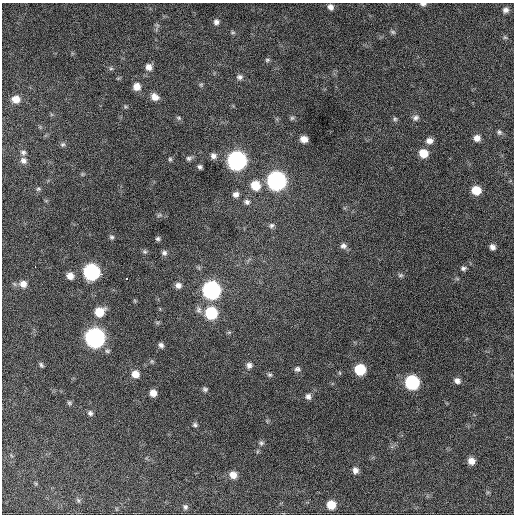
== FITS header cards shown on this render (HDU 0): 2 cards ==
NAXIS1  =                  512 / Axis length
NAXIS2  =                  512 / Axis length

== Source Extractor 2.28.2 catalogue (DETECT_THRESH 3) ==
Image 512 x 512 px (HDU 0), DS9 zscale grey, 1 PNG px = 1 image px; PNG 516 x 516 px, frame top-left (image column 1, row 512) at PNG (2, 3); no overlay
Background 946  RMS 25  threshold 75.4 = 3 sigma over >= 5 px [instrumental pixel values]
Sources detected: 82; all 82 listed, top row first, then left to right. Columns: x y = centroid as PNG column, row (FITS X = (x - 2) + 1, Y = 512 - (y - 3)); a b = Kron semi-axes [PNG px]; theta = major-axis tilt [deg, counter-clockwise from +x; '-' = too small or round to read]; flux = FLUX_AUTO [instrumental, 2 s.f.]
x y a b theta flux
423 4 8 4 -2 4600
330 7 7 6 - 6900
506 10 8 7 - 7200
216 22 7 7 - 6200
233 32 6 4 -28 2600
393 32 7 5 -17 3100
505 37 6 5 - 2800
267 60 7 5 15 2900
149 67 8 8 - 9800
111 69 6 4 0 2800
240 77 8 7 - 5600
201 85 6 5 - 2500
137 87 8 8 - 14000
155 97 8 7 - 13000
16 99 7 7 - 17000
178 118 7 5 -21 2700
292 118 6 6 - 3000
415 118 9 8 - 5900
395 119 6 5 - 3000
499 132 7 6 - 3700
477 138 7 6 - 11000
304 139 6 6 - 13000
429 141 8 7 - 9200
63 144 7 6 - 3500
23 152 7 6 - 4400
423 153 8 7 - 29000
213 156 8 7 - 7000
189 158 8 6 16 4200
170 159 5 5 - 2400
237 160 9 9 - 660000
23 161 9 7 -42 7800
200 167 4 4 - 3700
276 181 9 9 - 670000
255 185 9 9 - 33000
38 189 6 5 - 2700
476 190 8 7 - 32000
236 194 7 6 - 7000
247 202 7 6 - 5000
159 215 7 3 36 2400
271 225 7 6 - 4300
112 237 6 4 -2 3000
158 239 5 5 - 3100
343 246 8 8 - 6900
492 247 6 6 - 7400
145 252 7 5 -18 2700
164 253 7 6 - 4400
35 267 3 2 - 2300
463 268 8 6 13 4400
92 272 9 9 - 340000
400 275 7 5 -13 3500
70 276 7 6 - 12000
126 279 3 2 - 3100
23 284 10 9 - 13000
178 285 7 6 - 7100
211 290 9 9 - 530000
199 310 10 7 -72 6000
99 312 9 8 - 31000
211 313 9 8 - 95000
95 338 9 9 - 790000
161 345 5 5 - 5200
41 365 7 4 -67 3200
249 365 8 7 - 6700
297 369 7 6 - 4700
360 369 8 7 - 68000
340 373 6 4 -71 1700
135 374 7 7 - 16000
270 375 7 5 -28 3200
457 381 8 6 -26 7500
412 382 8 8 - 200000
205 389 6 5 - 3600
153 393 6 6 - 12000
308 396 7 7 - 6200
69 403 7 5 -44 3100
90 413 7 6 - 4500
195 425 6 6 - 3600
261 443 7 6 - 3800
471 461 7 7 - 13000
355 470 7 7 - 7400
233 475 8 7 - 14000
78 500 7 4 -45 3000
331 505 7 7 - 28000
185 507 8 6 -60 4100
At the frame edge (FLAGS 8, measured only in part): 1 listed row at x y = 423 4